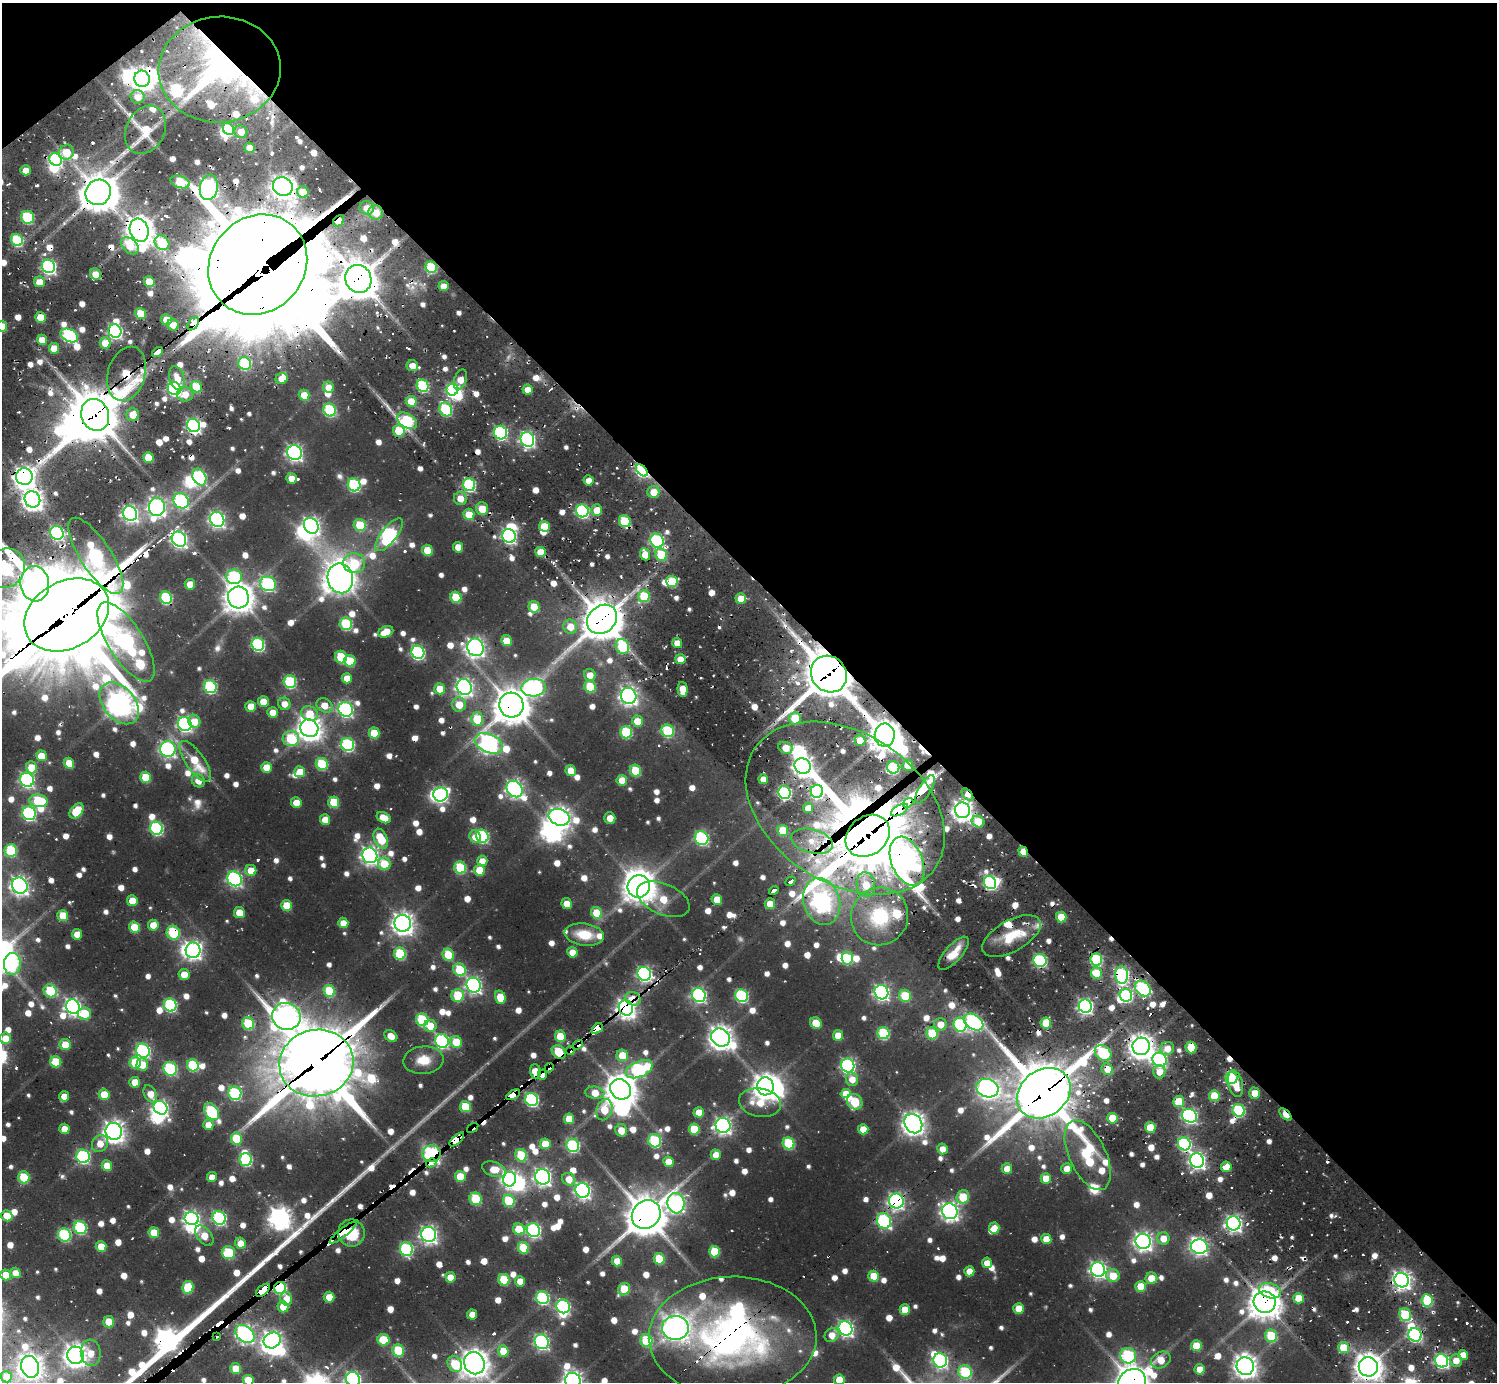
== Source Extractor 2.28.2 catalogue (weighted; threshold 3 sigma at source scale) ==
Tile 3 of 4 x 4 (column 3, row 1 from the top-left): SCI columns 3085-4579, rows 4647-6026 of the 6304 x 6320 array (HDU 1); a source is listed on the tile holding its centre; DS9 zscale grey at full resolution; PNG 1499 x 1384 px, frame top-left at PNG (2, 3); each listed source drawn as its Kron ellipse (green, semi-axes under 4 px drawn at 4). Shown black and unused: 43% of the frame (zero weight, under 2 of 3 exposures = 12% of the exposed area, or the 3 px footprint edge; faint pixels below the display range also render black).
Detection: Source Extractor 2.28.2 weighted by HDU 2 'WHT'; one run over the whole footprint, this tile lists its part. Background 0.0796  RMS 0.01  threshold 0.045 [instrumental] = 3 sigma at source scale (4.5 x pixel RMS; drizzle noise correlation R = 1.50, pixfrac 1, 0.05/0.05 arcsec/px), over >= 5 px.
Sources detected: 1069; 6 too faint to see at this stretch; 34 inside a brighter object's white glare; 44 cosmic-ray / hot-pixel residue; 1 long thin detection or spike segment (spike, bleed or trail) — neither listed nor drawn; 35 inside a brighter listed object's ellipse — not listed separately; of the other 949, all 500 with FLUX_AUTO >= 14.6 (the completeness limit of this list) listed and drawn (449 fainter detections not listed), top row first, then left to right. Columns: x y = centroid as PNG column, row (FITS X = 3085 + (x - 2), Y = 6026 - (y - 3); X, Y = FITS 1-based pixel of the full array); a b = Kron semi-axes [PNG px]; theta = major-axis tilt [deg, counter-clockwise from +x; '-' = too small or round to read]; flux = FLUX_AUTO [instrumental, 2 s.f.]
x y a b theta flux
219 70 61 53 5 380
142 79 8 7 - 1100
137 97 7 6 - 16
228 129 6 5 - 70
145 130 25 19 64 36
241 132 6 6 - 17
250 148 5 5 - 17
66 152 8 7 - 32
56 160 7 6 - 200
26 170 5 5 - 15
180 182 10 6 -18 66
209 187 13 9 78 590
283 187 10 9 - 1000
98 192 13 12 - 2700
303 192 6 5 - 25
367 208 7 6 - 15
376 212 7 7 - 18
28 217 6 6 - 120
339 221 6 5 - 23
139 230 12 9 -71 1700
17 240 6 5 - 110
162 243 8 6 -43 98
130 246 10 7 -43 31
258 265 52 47 48 16000
49 266 7 6 - 300
431 267 6 5 - 90
95 274 6 5 - 18
358 279 14 13 - 3200
149 281 5 5 - 35
39 282 6 5 - 16
443 286 5 5 - 16
141 314 5 5 - 47
40 317 5 5 - 35
166 320 5 5 - 26
193 324 7 4 55 1400
173 325 6 5 - 19
2 326 5 5 - 30
115 331 7 6 - 280
69 335 9 6 -26 190
42 340 5 5 - 26
105 343 5 5 - 28
54 348 5 5 - 24
157 352 6 3 37 450
245 364 6 6 - 94
412 366 6 5 - 16
127 374 28 18 74 120
177 378 13 7 -73 17
282 378 6 5 - 18
460 380 10 6 71 20
423 386 6 5 - 120
196 387 6 5 - 47
328 387 6 5 - 16
174 389 7 6 - 240
452 390 6 6 - 180
527 390 5 5 - 17
185 394 8 7 - 17
304 395 5 5 - 28
411 401 5 5 - 33
446 409 7 6 - 130
330 410 7 6 - 130
95 415 16 13 -68 4000
133 415 6 6 - 24
407 421 11 7 -32 140
193 425 7 6 - 310
399 431 6 6 - 50
500 433 7 6 - 210
527 439 7 6 - 320
294 453 7 7 - 420
148 457 5 5 - 33
642 470 7 4 -49 220
24 477 8 8 - 820
199 477 9 6 -64 210
291 478 5 5 - 17
589 480 5 5 - 17
354 485 6 6 - 130
469 485 6 6 - 160
654 492 6 6 - 22
460 498 6 6 - 18
32 499 8 7 - 820
181 501 8 7 - 220
157 507 9 8 - 540
482 509 6 6 - 26
597 510 5 5 - 23
582 511 6 6 - 190
130 513 7 7 - 430
469 514 5 5 - 36
217 519 7 7 - 370
625 521 6 5 - 85
360 525 6 6 - 49
311 526 8 7 - 540
544 526 5 5 - 37
57 533 7 6 - 210
389 535 20 7 52 290
509 536 7 6 - 270
179 539 8 7 - 400
657 541 7 6 - 200
458 547 5 5 - 21
427 550 5 5 - 38
540 552 5 5 - 25
645 554 6 5 - 20
661 555 6 5 - 58
96 556 44 15 -57 300
354 563 11 10 - 55
6 568 20 18 63 250
234 577 8 7 - 150
340 578 15 12 -79 1800
672 581 6 6 - 55
35 584 17 14 -84 640
190 584 5 5 - 22
268 584 8 7 - 220
644 596 6 6 - 63
238 597 11 10 - 1600
456 597 6 5 - 53
166 598 6 6 - 110
741 599 5 5 - 29
534 607 5 5 - 35
67 615 45 33 29 19000
602 619 16 13 40 3300
346 624 6 6 - 100
570 627 7 7 - 21
386 632 8 5 25 27
506 641 5 5 - 31
126 642 45 17 -58 460
677 643 5 5 - 16
258 644 6 6 - 170
622 646 7 6 - 98
475 647 9 8 - 660
418 652 7 6 - 210
341 657 6 5 - 63
680 659 5 5 - 18
350 661 6 5 - 48
829 674 19 17 -48 4900
590 675 6 5 - 17
347 678 5 5 - 21
290 682 6 6 - 120
210 687 6 6 - 150
464 687 8 7 - 500
590 687 6 5 - 55
533 688 12 8 6 360
440 689 5 5 - 26
683 689 7 5 -87 26
629 696 8 7 - 560
263 701 5 5 - 17
119 703 24 16 -50 1300
284 704 6 6 - 15
459 704 7 6 - 24
324 705 8 6 -30 20
511 705 12 12 - 2600
251 706 5 5 - 24
346 709 7 7 - 290
272 712 5 5 - 17
309 713 8 7 - 31
795 718 6 5 - 45
477 719 6 6 - 52
194 721 6 6 - 18
637 721 5 5 - 26
185 724 7 6 - 320
309 728 9 8 - 1200
668 731 6 6 - 96
626 732 6 6 - 94
374 733 5 5 - 39
885 735 11 10 - 2000
291 739 8 7 - 87
860 740 5 5 - 22
489 743 15 9 -24 570
348 744 7 6 - 180
785 748 7 5 -19 19
168 749 8 7 - 340
41 756 5 5 - 24
195 761 24 9 -55 41
69 763 5 5 - 31
322 764 6 6 - 78
908 765 5 5 - 22
803 766 8 7 - 730
31 767 6 5 - 28
266 767 5 5 - 20
893 767 6 6 - 96
571 771 5 5 - 23
635 771 6 5 - 49
300 772 5 5 - 27
146 777 5 5 - 42
763 779 5 5 - 17
27 780 7 6 - 280
622 780 5 5 - 25
198 781 7 6 - 15
515 789 9 7 -48 460
925 789 16 6 59 690
817 791 6 6 - 210
785 793 6 6 - 180
441 794 7 7 - 260
967 794 7 4 -48 16
39 801 9 6 -8 82
334 802 6 5 - 54
296 803 5 5 - 22
908 803 5 4 - 440
808 808 5 5 - 15
845 808 108 75 -33 540
900 810 9 5 29 810
962 810 8 7 - 810
77 811 9 5 52 55
29 813 7 6 - 220
559 817 11 8 -19 880
384 818 7 5 -26 22
610 818 5 5 - 17
325 820 5 5 - 18
978 821 6 5 - 32
156 828 7 6 - 180
783 830 6 5 - 36
482 836 7 6 - 150
868 836 24 19 38 9600
475 837 6 5 - 17
702 838 7 6 - 180
381 839 10 6 -68 50
812 841 21 12 -14 83
11 850 6 6 - 90
1023 852 5 4 - 26
370 855 8 7 - 530
482 861 5 5 - 19
907 861 26 15 -68 710
384 864 6 6 - 42
460 868 6 6 - 83
251 870 5 5 - 23
479 870 6 5 - 30
235 879 8 7 - 290
790 881 5 3 - 71
990 883 7 6 - 190
866 885 12 9 -80 28
20 886 8 7 - 580
639 886 11 11 - 1900
774 891 5 4 - 680
663 899 28 15 -23 49
717 900 5 5 - 28
132 901 5 5 - 24
822 901 24 18 -74 750
567 904 5 5 - 19
770 904 5 5 - 21
287 906 5 5 - 38
239 913 5 5 - 25
597 913 6 5 - 39
63 916 5 5 - 37
880 916 29 28 - 92
1061 917 5 5 - 38
343 923 5 5 - 17
403 923 8 8 - 940
153 925 5 5 - 22
134 927 5 5 - 42
173 933 7 6 - 88
77 934 5 5 - 18
584 935 20 11 -8 36
1011 936 32 15 29 42
193 950 8 7 - 510
572 952 5 5 - 21
954 953 21 8 48 21
400 954 6 6 - 86
448 955 6 5 - 52
847 958 6 5 - 66
1096 959 6 6 - 130
1040 960 6 6 - 180
12 964 11 8 85 91
460 970 7 6 - 70
1096 973 6 5 - 42
184 974 5 5 - 20
644 974 7 6 - 330
1122 975 9 6 -86 260
474 985 7 7 - 380
1143 988 9 6 -46 180
50 991 7 6 - 70
329 991 6 5 - 66
881 992 7 7 - 360
458 995 6 6 - 65
699 995 7 6 - 270
1126 995 6 6 - 170
741 996 6 6 - 170
905 996 6 6 - 55
500 997 7 5 -73 30
633 999 8 6 -20 21
170 1005 6 6 - 170
1085 1006 7 6 - 360
73 1007 7 6 - 460
626 1008 8 7 - 830
85 1014 6 6 - 40
286 1016 14 13 - 1100
422 1020 6 6 - 110
974 1022 10 7 -32 310
248 1023 6 6 - 76
816 1023 6 5 - 31
1046 1023 5 5 - 37
940 1024 6 6 - 18
960 1025 7 6 - 170
430 1026 6 6 - 22
597 1029 7 4 41 780
883 1033 6 6 - 110
932 1033 6 5 - 51
838 1035 5 5 - 22
391 1036 7 5 -36 17
560 1036 5 5 - 35
5 1038 6 5 - 21
721 1038 10 8 -39 1200
442 1041 7 6 - 220
456 1042 6 5 - 38
65 1045 5 5 - 26
578 1045 5 3 - 36
1141 1046 9 8 - 1300
1191 1047 6 5 - 36
1167 1048 7 6 - 17
143 1051 7 6 - 250
570 1051 4 4 - 36
559 1052 8 6 -39 80
1103 1053 9 7 -35 150
622 1055 6 5 - 33
423 1060 20 14 5 26
1160 1060 7 7 - 260
56 1062 6 5 - 45
135 1063 6 5 - 47
316 1063 37 33 12 9400
142 1064 6 5 - 24
193 1065 6 5 - 94
848 1066 7 6 - 300
549 1068 5 4 - 25
170 1069 7 6 - 140
639 1069 14 8 23 210
1107 1069 6 5 - 21
535 1071 7 5 -88 30
1159 1072 6 6 - 15
542 1075 5 4 - 180
1231 1078 6 6 - 110
852 1079 7 6 - 17
135 1082 5 5 - 22
1235 1084 13 7 -77 28
765 1086 9 8 - 1200
987 1088 11 9 -19 590
621 1089 11 9 -41 1800
235 1093 7 6 - 150
595 1093 9 6 -7 25
845 1093 5 4 - 18
1044 1093 29 23 37 6200
1255 1093 5 5 - 21
104 1094 5 5 - 33
150 1094 9 6 -61 19
513 1095 7 4 32 1300
64 1096 5 5 - 17
1214 1096 5 5 - 50
532 1099 7 6 - 190
1179 1101 5 5 - 41
855 1102 8 7 - 73
760 1103 21 14 -10 35
465 1107 6 5 - 50
161 1108 7 6 - 350
604 1110 11 7 69 37
1239 1110 6 6 - 130
212 1112 9 6 -55 150
699 1112 5 5 - 21
1285 1114 8 4 -47 43
1190 1116 8 6 -25 300
1112 1118 5 5 - 32
569 1119 5 5 - 31
913 1124 10 8 -58 980
208 1125 5 5 - 17
723 1125 7 7 - 460
1150 1127 5 5 - 27
473 1128 6 4 36 61
64 1129 5 5 - 17
694 1129 5 5 - 47
863 1129 5 5 - 21
621 1130 6 5 - 20
114 1131 8 8 - 880
236 1138 6 5 - 47
457 1139 9 4 42 1800
655 1141 6 6 - 120
100 1143 9 7 56 17
789 1143 6 6 - 90
545 1144 5 5 - 30
1184 1144 7 6 - 190
573 1145 7 6 - 160
942 1149 5 5 - 15
432 1154 9 8 - 460
521 1155 6 5 - 74
716 1155 5 5 - 17
1088 1155 37 18 -65 180
83 1156 7 6 - 190
246 1160 6 6 - 140
1197 1161 7 6 - 450
668 1162 5 5 - 24
431 1163 5 3 - 380
107 1166 5 5 - 25
1226 1167 5 5 - 21
494 1169 12 7 -19 27
1007 1169 5 5 - 21
1067 1169 5 5 - 18
460 1176 5 5 - 36
24 1177 6 5 - 67
212 1177 5 5 - 15
543 1177 8 7 - 520
510 1179 7 6 - 440
569 1179 7 6 - 19
1046 1179 5 5 - 30
583 1190 7 7 - 420
963 1197 7 6 - 51
476 1199 6 6 - 69
509 1201 6 5 - 66
896 1201 7 7 - 410
676 1203 10 8 -84 440
950 1211 8 7 - 580
646 1215 15 13 46 3800
7 1216 6 5 - 26
219 1218 7 6 - 220
192 1219 7 6 - 390
884 1221 8 7 - 200
1234 1223 7 6 - 440
80 1228 6 6 - 130
994 1228 5 5 - 21
519 1229 6 5 - 42
533 1230 7 6 - 220
154 1233 5 5 - 33
343 1233 17 4 38 590
351 1233 13 13 - 510
64 1235 7 6 - 130
429 1235 8 7 - 490
204 1236 12 7 -51 24
1163 1238 6 6 - 19
1046 1239 5 5 - 22
1143 1241 8 7 - 590
240 1243 6 5 - 20
101 1246 5 5 - 25
1199 1247 8 7 - 390
523 1248 6 5 - 56
406 1249 7 6 - 170
714 1252 6 5 - 46
228 1253 6 6 - 69
659 1259 6 5 - 53
617 1261 5 5 - 20
987 1263 5 5 - 15
1098 1269 7 7 - 420
969 1271 5 5 - 19
15 1273 5 5 - 17
6 1275 5 5 - 24
874 1276 5 5 - 38
1113 1276 7 6 - 27
450 1277 5 5 - 23
1151 1278 6 6 - 22
504 1280 6 5 - 57
1402 1280 7 7 - 650
520 1281 5 5 - 19
1141 1286 5 5 - 33
188 1287 6 5 - 53
280 1288 6 6 - 140
624 1289 6 5 - 49
263 1290 8 4 42 2600
1270 1291 11 7 -16 44
329 1297 5 5 - 23
543 1298 7 6 - 160
1298 1298 5 5 - 28
286 1299 7 6 - 18
1427 1300 6 5 - 87
1265 1302 11 10 - 1900
563 1306 7 6 - 220
283 1307 5 5 - 20
1019 1308 5 5 - 28
905 1310 5 5 - 26
472 1314 5 5 - 16
1405 1315 6 6 - 81
109 1322 5 5 - 26
675 1328 13 12 - 1100
846 1328 7 6 - 400
245 1334 10 7 -39 510
832 1335 7 6 - 17
1415 1335 7 6 - 200
1271 1336 6 6 - 71
217 1337 3 3 - 22
733 1337 84 60 1 490
272 1340 9 7 29 640
383 1340 6 5 - 46
646 1341 6 6 - 92
542 1342 7 7 - 260
1196 1346 5 5 - 36
1344 1348 5 5 - 41
398 1350 6 5 - 68
503 1351 5 5 - 32
91 1353 13 10 -83 17
75 1355 8 8 - 1100
1463 1355 5 5 - 23
1128 1356 8 7 - 130
940 1360 7 7 - 310
1161 1360 10 8 27 24
1456 1360 6 6 - 17
1442 1361 7 6 - 250
474 1363 11 10 - 1500
455 1364 8 6 -57 56
1245 1366 9 8 - 1100
30 1367 11 9 -74 1200
1368 1367 9 9 - 1500
236 1369 5 5 - 26
1200 1369 5 5 - 18
965 1372 7 6 - 100
6 1377 5 5 - 25
353 1379 7 6 - 320
248 1380 5 5 - 38
839 1380 5 5 - 29
573 1381 8 7 - 730
1132 1381 14 12 28 2200
Overlapping masked pixels (flux is a lower limit): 90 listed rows (the first 20) at x y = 219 70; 142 79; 209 187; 283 187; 98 192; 376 212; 339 221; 139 230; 162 243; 258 265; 431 267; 358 279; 193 324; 157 352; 245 364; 127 374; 446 409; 95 415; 193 425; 642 470
Isophote crosses this tile's border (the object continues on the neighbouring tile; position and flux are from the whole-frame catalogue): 11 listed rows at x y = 2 326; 6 568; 67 615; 20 886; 474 1363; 1368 1367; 353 1379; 248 1380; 839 1380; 573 1381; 1132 1381
Unlisted compact peaks at least as high as the median listed source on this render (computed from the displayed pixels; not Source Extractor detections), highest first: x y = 896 1368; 306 1215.